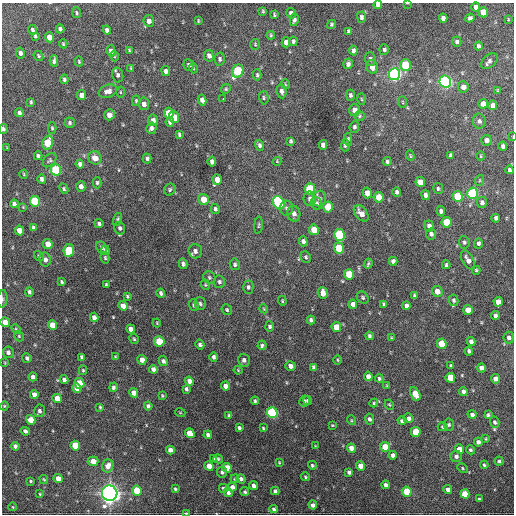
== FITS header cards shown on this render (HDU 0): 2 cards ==
NAXIS1  =                  512 / Axis length
NAXIS2  =                  512 / Axis length

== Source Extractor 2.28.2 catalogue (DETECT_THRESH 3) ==
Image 512 x 512 px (HDU 0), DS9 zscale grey, 1 PNG px = 1 image px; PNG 516 x 516 px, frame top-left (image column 1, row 512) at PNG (2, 3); each listed source drawn as its Kron ellipse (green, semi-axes under 4 px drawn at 4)
Background 1350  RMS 37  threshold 112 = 3 sigma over >= 5 px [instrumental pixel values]
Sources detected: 340; all 340 listed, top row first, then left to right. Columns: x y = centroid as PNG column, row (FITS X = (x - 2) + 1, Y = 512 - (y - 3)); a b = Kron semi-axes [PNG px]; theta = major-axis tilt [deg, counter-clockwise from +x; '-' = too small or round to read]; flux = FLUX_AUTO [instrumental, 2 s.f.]
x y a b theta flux
407 3 3 2 - 1.6e+03
378 5 4 4 - 8.3e+03
476 7 5 4 - 1.2e+04
263 11 4 3 - 2.9e+03
483 12 5 4 - 4.6e+04
77 13 5 3 - 2.8e+03
291 13 5 5 - 7.2e+03
274 15 4 3 - 3.3e+03
361 17 5 4 - 6.5e+03
443 18 4 4 - 1.1e+04
470 18 4 4 - 5.4e+03
508 19 3 2 - 1.8e+03
294 20 6 4 79 7.3e+03
149 21 6 5 - 1.2e+04
198 21 3 2 - 2.4e+03
332 24 5 4 - 3.9e+03
60 29 4 4 - 6.2e+03
32 30 5 4 - 4.4e+03
107 30 4 4 - 7.9e+03
348 31 4 3 - 4.4e+03
271 35 4 3 - 3.0e+03
35 36 4 3 - 3.6e+03
50 37 5 4 - 3.1e+04
293 41 4 4 - 5.0e+03
286 42 5 4 - 1.4e+04
457 42 5 4 - 6.1e+03
63 44 4 3 - 3.3e+03
255 44 5 4 - 3.2e+03
478 46 4 3 - 5.5e+03
129 50 4 4 - 2.7e+03
384 50 5 4 - 5.2e+03
111 51 5 4 - 1.0e+04
353 51 5 4 - 7.9e+03
20 53 5 4 - 8.8e+03
38 56 5 4 - 3.4e+03
114 56 5 3 - 2.2e+03
209 56 6 5 - 1.0e+04
220 59 6 5 - 5.6e+03
370 59 7 5 -85 5.7e+03
54 61 5 3 - 6.6e+03
79 61 5 3 - 2.6e+03
489 61 9 6 40 8.6e+03
348 64 5 4 - 7.3e+03
189 65 6 5 - 6.4e+03
405 65 6 5 - 1.2e+05
372 67 7 5 -73 1.7e+04
131 68 4 4 - 2.4e+03
193 68 5 3 - 2.4e+03
166 71 5 4 - 8.8e+03
238 71 7 5 62 1.9e+05
394 74 6 5 - 7.9e+05
118 75 7 5 -78 7.3e+03
257 75 5 4 - 4.2e+03
64 79 5 4 - 5.0e+03
445 82 6 5 - 7.6e+05
285 84 5 3 - 2.3e+03
463 87 5 5 - 1.6e+04
226 89 5 4 - 3.3e+03
498 90 3 3 - 2.9e+03
108 91 9 6 21 1.3e+04
282 91 7 5 -84 8.4e+03
120 92 5 3 - 2.3e+03
82 95 5 4 - 1.6e+04
350 95 5 4 - 5.0e+03
223 98 2 2 - 2.5e+03
264 98 7 5 -89 4.7e+03
361 99 6 4 -88 2.6e+03
202 100 5 4 - 1.2e+04
136 101 5 4 - 3.4e+03
31 102 4 3 - 3.3e+03
403 102 6 4 -88 2.8e+03
144 104 6 5 - 1.1e+04
483 104 5 4 - 2.1e+04
493 105 5 4 - 1.2e+04
355 110 6 5 - 1.8e+04
19 113 4 3 - 6.9e+03
169 113 5 5 - 5.3e+04
110 115 6 5 - 2.2e+04
359 116 5 5 - 3.7e+03
174 117 6 5 - 3.5e+04
153 120 5 5 - 1.1e+04
479 121 7 6 - 6.8e+03
170 122 5 4 - 6.4e+03
70 123 5 5 - 4.7e+03
354 127 6 5 - 5.0e+03
52 128 6 4 -87 3.7e+03
151 128 5 5 - 6.8e+03
3 129 5 4 - 5.7e+03
179 134 4 3 - 3.3e+03
513 137 3 2 - 1.6e+03
348 139 6 4 89 4.3e+03
486 140 5 5 - 1.1e+04
291 141 4 3 - 4.2e+03
48 143 7 5 74 1.1e+05
259 145 5 4 - 5.8e+03
323 145 5 4 - 9.8e+03
345 145 6 4 87 4.6e+03
503 146 4 3 - 5.6e+03
7 148 3 2 - 1.9e+03
450 155 4 3 - 3.6e+03
38 156 4 3 - 5.7e+03
410 156 5 4 - 2.9e+03
481 156 5 3 - 2.4e+03
95 158 7 6 - 2.0e+04
147 159 5 3 - 4.4e+03
50 160 8 5 49 4.9e+03
277 161 4 4 - 2.4e+03
212 162 5 4 - 9.8e+03
387 162 4 4 - 4.3e+03
80 164 4 4 - 8.1e+03
56 170 5 5 - 1.7e+05
509 170 4 3 - 5.3e+03
24 174 4 3 - 1.9e+03
42 179 5 4 - 7.8e+03
217 180 5 4 - 2.6e+04
480 180 5 3 - 2.5e+03
420 182 5 4 - 1.9e+04
97 183 6 4 -88 4.5e+03
81 186 5 4 - 1.1e+04
64 189 5 4 - 4.0e+03
170 189 6 5 - 4.2e+03
310 189 5 5 - 1.6e+05
438 189 5 5 - 4.4e+03
397 192 4 4 - 6.1e+03
367 193 5 4 - 2.0e+04
473 193 6 5 - 2.4e+05
426 195 5 4 - 7.7e+03
457 196 5 5 - 1.0e+05
379 197 5 5 - 3.9e+04
204 199 5 5 - 3.3e+04
310 199 7 6 - 8.4e+03
319 199 8 6 74 7.6e+03
35 201 5 5 - 1.4e+05
482 202 5 5 - 7.5e+03
279 203 7 5 -61 2.4e+05
317 203 6 5 - 5.2e+03
14 204 4 3 - 6.9e+03
23 207 4 4 - 2.1e+03
328 207 5 5 - 6.5e+04
287 208 7 6 - 7.1e+03
215 209 5 4 - 5.0e+03
441 211 5 4 - 6.4e+03
361 213 9 5 -52 1.7e+04
294 214 8 6 -77 1.1e+04
496 218 4 3 - 5.7e+03
118 219 7 4 72 4.0e+03
446 222 5 5 - 6.9e+04
99 223 4 4 - 5.0e+03
259 225 9 3 85 3.1e+03
429 226 5 4 - 9.2e+03
33 228 4 3 - 5.2e+03
120 228 6 5 - 6.1e+03
19 230 5 4 - 3.1e+04
314 230 5 5 - 4.3e+04
431 234 5 5 - 6.8e+03
339 235 6 5 - 2.5e+05
303 241 5 4 - 8.7e+03
464 242 6 5 - 5.1e+03
478 243 5 4 - 6.1e+03
48 244 5 4 - 3.0e+04
102 248 6 5 - 6.3e+03
339 248 5 5 - 1.0e+05
69 250 6 5 - 1.0e+05
105 250 4 4 - 4.6e+03
195 251 7 6 - 9.9e+03
39 256 5 4 - 3.3e+03
306 257 6 5 - 4.2e+03
105 258 6 4 -74 3.6e+03
45 260 7 6 - 1.0e+04
468 260 10 5 -60 1.3e+04
393 261 4 4 - 7.8e+03
183 264 5 3 - 5.9e+03
235 264 5 5 - 5.1e+03
368 264 5 3 - 3.9e+03
446 265 4 3 - 3.8e+03
476 270 4 3 - 3.3e+03
349 274 5 5 - 7.4e+04
209 277 6 5 - 4.5e+03
62 282 4 3 - 3.5e+03
219 282 6 5 - 5.1e+03
106 285 4 3 - 3.1e+03
205 285 5 4 - 2.8e+03
248 287 6 5 - 5.9e+03
437 291 5 5 - 2.0e+04
29 292 4 4 - 5.3e+03
161 293 4 4 - 5.9e+03
323 293 6 5 - 2.0e+04
127 296 3 3 - 3.1e+03
414 296 4 3 - 4.2e+03
363 298 6 5 - 4.8e+03
3 299 8 5 86 5.1e+03
454 300 6 5 - 5.3e+03
282 301 5 3 - 2.9e+03
498 302 5 4 - 2.1e+04
200 304 6 5 - 5.6e+03
353 304 4 4 - 1.1e+04
384 304 3 3 - 3.6e+03
194 305 6 4 -72 4.4e+03
123 306 5 4 - 1.9e+04
406 306 4 4 - 8.9e+03
264 309 4 3 - 2.3e+03
227 310 6 5 - 3.7e+03
468 310 5 5 - 3.6e+04
495 316 4 3 - 8.0e+03
94 317 5 4 - 1.1e+04
311 320 4 4 - 6.1e+03
5 322 5 4 - 2.1e+04
157 323 4 4 - 2.5e+03
52 325 5 4 - 4.3e+04
270 326 5 4 - 5.4e+03
336 327 5 4 - 4.7e+04
16 329 5 3 - 2.8e+03
131 329 5 4 - 1.4e+04
19 336 5 4 - 2.9e+03
369 336 4 3 - 4.6e+03
391 338 3 3 - 2.2e+03
509 338 6 5 - 8.1e+03
134 339 5 4 - 3.5e+03
159 341 5 5 - 8.0e+04
471 341 4 4 - 1.0e+04
200 344 5 4 - 6.6e+03
442 344 5 5 - 6.0e+04
262 345 5 4 - 4.6e+03
469 351 4 3 - 5.5e+03
8 352 6 5 - 7.9e+03
82 357 4 3 - 4.7e+03
115 357 4 3 - 2.6e+03
214 357 4 4 - 6.9e+03
27 358 5 4 - 5.8e+03
142 360 5 4 - 1.7e+04
244 360 6 6 - 8.3e+03
337 360 5 3 - 2.3e+03
163 361 5 4 - 7.5e+03
5 363 4 2 - 1.9e+03
290 366 5 5 - 1.2e+04
451 366 4 3 - 4.9e+03
313 367 4 3 - 4.1e+03
481 368 4 4 - 1.3e+04
153 369 4 4 - 1.0e+04
83 370 5 4 - 3.0e+03
238 370 4 3 - 2.0e+03
368 376 5 4 - 1.3e+04
33 377 4 4 - 1.0e+04
450 378 5 5 - 5.2e+04
379 379 4 4 - 3.9e+03
495 379 4 4 - 1.4e+04
64 380 4 3 - 6.9e+03
189 381 5 4 - 1.2e+04
79 383 5 5 - 8.1e+04
387 385 3 3 - 2.3e+03
225 386 4 4 - 1.5e+04
113 387 5 4 - 5.0e+03
77 388 5 4 - 2.5e+04
186 389 4 3 - 5.5e+03
463 391 4 4 - 9.2e+03
134 393 5 4 - 2.5e+04
34 394 4 4 - 1.4e+04
415 394 7 4 -63 4.8e+04
162 396 4 3 - 2.5e+03
57 398 4 4 - 2.7e+04
255 401 4 3 - 3.6e+03
304 401 5 5 - 4.7e+03
307 401 4 3 - 3.6e+03
374 403 4 4 - 3.1e+03
389 405 5 4 - 2.8e+03
4 406 4 4 - 2.7e+03
148 406 4 4 - 5.9e+03
100 407 3 3 - 3.0e+03
39 411 6 5 - 7.8e+03
180 412 5 3 - 2.1e+03
272 413 5 5 - 3.4e+05
472 414 4 4 - 7.6e+03
488 415 4 3 - 4.0e+03
229 416 4 3 - 3.7e+03
408 418 5 5 - 1.0e+04
369 419 5 4 - 6.3e+03
31 420 5 4 - 4.6e+04
351 420 5 3 - 2.3e+03
402 421 4 4 - 5.2e+03
495 422 6 4 -72 5.3e+03
332 425 4 3 - 2.3e+03
449 425 6 5 - 4.4e+03
443 427 5 4 - 3.4e+03
239 428 4 3 - 6.0e+03
263 428 4 3 - 2.6e+03
25 431 5 4 - 6.9e+03
416 432 5 4 - 7.1e+04
190 433 5 4 - 5.1e+04
208 435 4 3 - 7.1e+03
486 439 4 4 - 2.6e+03
478 442 4 4 - 7.6e+03
15 446 4 4 - 7.8e+03
75 446 5 4 - 8.4e+04
315 446 4 3 - 2.1e+03
385 447 5 4 - 4.6e+04
351 448 4 4 - 1.9e+04
460 449 5 4 - 2.9e+04
170 450 4 4 - 1.2e+04
470 450 4 4 - 4.4e+03
393 455 4 4 - 1.1e+04
456 456 5 5 - 7.5e+03
214 458 4 3 - 4.3e+03
218 459 5 4 - 3.4e+03
93 461 5 4 - 2.9e+04
499 461 4 4 - 4.4e+03
279 462 3 2 - 2.2e+03
312 465 4 4 - 4.1e+03
484 465 4 4 - 3.5e+03
108 466 6 5 - 1.9e+04
209 466 5 4 - 2.2e+04
360 466 4 4 - 2.1e+04
227 468 5 4 - 3.9e+04
463 468 5 4 - 3.3e+03
222 472 5 5 - 5.5e+03
349 472 4 4 - 5.9e+03
305 477 4 3 - 3.2e+03
58 478 4 4 - 2.3e+04
44 479 4 3 - 2.4e+03
235 479 4 3 - 3.0e+03
241 479 5 4 - 6.7e+03
31 481 3 2 - 2.6e+03
386 485 4 4 - 8.2e+03
254 486 4 4 - 9.6e+03
232 487 4 4 - 1.2e+04
223 488 4 4 - 5.0e+03
175 489 4 3 - 3.4e+03
448 489 4 4 - 1.1e+04
137 490 5 5 - 8.7e+04
275 491 4 3 - 5.5e+03
407 491 5 5 - 9.5e+04
228 492 5 4 - 6.7e+03
245 492 5 4 - 3.7e+03
110 493 8 7 - 1.5e+06
40 494 3 3 - 2.2e+03
465 494 5 4 - 4.9e+04
479 499 4 4 - 3.4e+03
313 505 4 4 - 8.5e+03
13 507 4 2 - 1.9e+03
274 509 4 4 - 4.7e+03
186 513 4 3 - 2.5e+03
At the frame edge (FLAGS 8, measured only in part): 7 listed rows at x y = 407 3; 378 5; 3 129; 513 137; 3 299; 5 322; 186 513